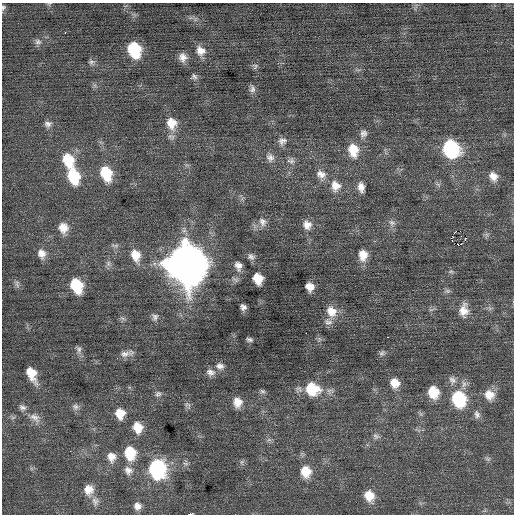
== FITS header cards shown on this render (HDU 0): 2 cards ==
NAXIS1  =                  512 / Axis length
NAXIS2  =                  512 / Axis length

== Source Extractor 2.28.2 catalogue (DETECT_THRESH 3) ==
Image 512 x 512 px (HDU 0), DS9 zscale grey, 1 PNG px = 1 image px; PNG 516 x 516 px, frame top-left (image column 1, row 512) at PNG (2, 3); no overlay
Background 0.0893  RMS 0.73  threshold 2.19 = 3 sigma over >= 5 px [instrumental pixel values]
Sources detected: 97; all 97 listed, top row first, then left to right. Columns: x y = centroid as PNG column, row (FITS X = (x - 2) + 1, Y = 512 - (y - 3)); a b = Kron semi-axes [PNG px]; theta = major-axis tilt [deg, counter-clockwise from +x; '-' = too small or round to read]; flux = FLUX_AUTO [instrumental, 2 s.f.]
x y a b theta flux
49 4 6 3 19 60
3 7 7 5 70 100
65 33 3 2 - 160
38 42 10 8 -12 210
134 50 13 10 -68 2600
200 51 13 11 -51 480
183 57 11 10 - 360
91 62 9 7 -3 160
255 66 8 7 - 130
194 76 9 7 -36 140
252 89 10 8 89 200
172 123 16 13 -77 830
48 124 10 9 - 230
363 133 11 10 - 250
282 141 11 10 - 260
450 149 14 12 -60 5300
353 150 16 12 -78 970
270 158 12 11 - 290
68 160 16 12 -64 1400
291 161 11 9 -3 220
106 173 15 10 -71 1700
321 174 14 11 -36 420
73 176 16 11 -71 2000
493 176 12 9 -53 410
438 184 7 4 -19 91
335 186 15 13 -70 610
361 187 11 7 -81 340
262 222 13 10 -63 330
392 223 10 8 -31 220
307 225 12 10 -69 400
63 228 13 11 -79 600
460 231 2 2 - 120
455 232 3 2 - 64
465 239 2 2 - 45
452 240 4 2 - 76
461 244 2 2 - 35
115 245 13 4 -3 120
458 245 2 2 - 1400
41 254 13 10 -72 410
135 255 16 11 -71 740
363 255 13 10 87 590
251 257 10 8 -20 190
108 263 9 6 90 170
186 264 17 14 -69 160000
238 266 12 8 -75 320
451 272 8 4 8 86
258 279 9 8 - 850
17 284 11 6 -83 160
76 286 13 10 -67 1900
310 287 8 7 - 430
447 291 8 6 -1 130
243 307 6 5 - 190
464 310 18 12 84 600
331 311 15 13 -65 720
155 317 10 9 - 200
123 318 8 3 -19 100
328 322 12 10 -13 260
306 333 2 2 - 190
387 337 3 2 - 400
249 339 6 4 -12 120
79 349 11 7 -84 190
127 353 20 7 11 330
382 353 9 7 40 130
220 366 11 9 -9 280
210 372 12 9 -14 290
31 374 16 8 -66 970
452 380 12 10 -70 300
395 383 11 10 - 580
312 389 18 15 -23 1700
262 391 8 6 -30 110
433 392 12 11 - 1100
158 394 9 8 - 160
489 395 13 12 - 620
459 399 15 12 -68 3100
237 402 12 10 -88 520
187 405 9 8 - 150
75 407 9 8 - 200
22 408 10 8 -25 200
120 413 12 10 -84 700
477 414 12 8 -73 220
13 417 7 4 19 88
35 418 17 10 -35 440
137 427 12 10 -74 750
376 436 9 7 -33 170
269 440 7 4 -18 110
130 453 14 11 -76 1500
111 457 13 10 -80 440
488 459 8 5 -18 120
242 462 7 5 60 100
157 469 13 11 -83 7800
128 470 12 11 - 340
306 471 14 12 -78 880
89 490 12 11 - 530
369 496 14 11 -65 730
95 501 12 8 -74 240
137 506 8 7 - 260
190 514 3 2 - 2100
At the frame edge (FLAGS 8, measured only in part): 3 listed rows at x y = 49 4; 3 7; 190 514